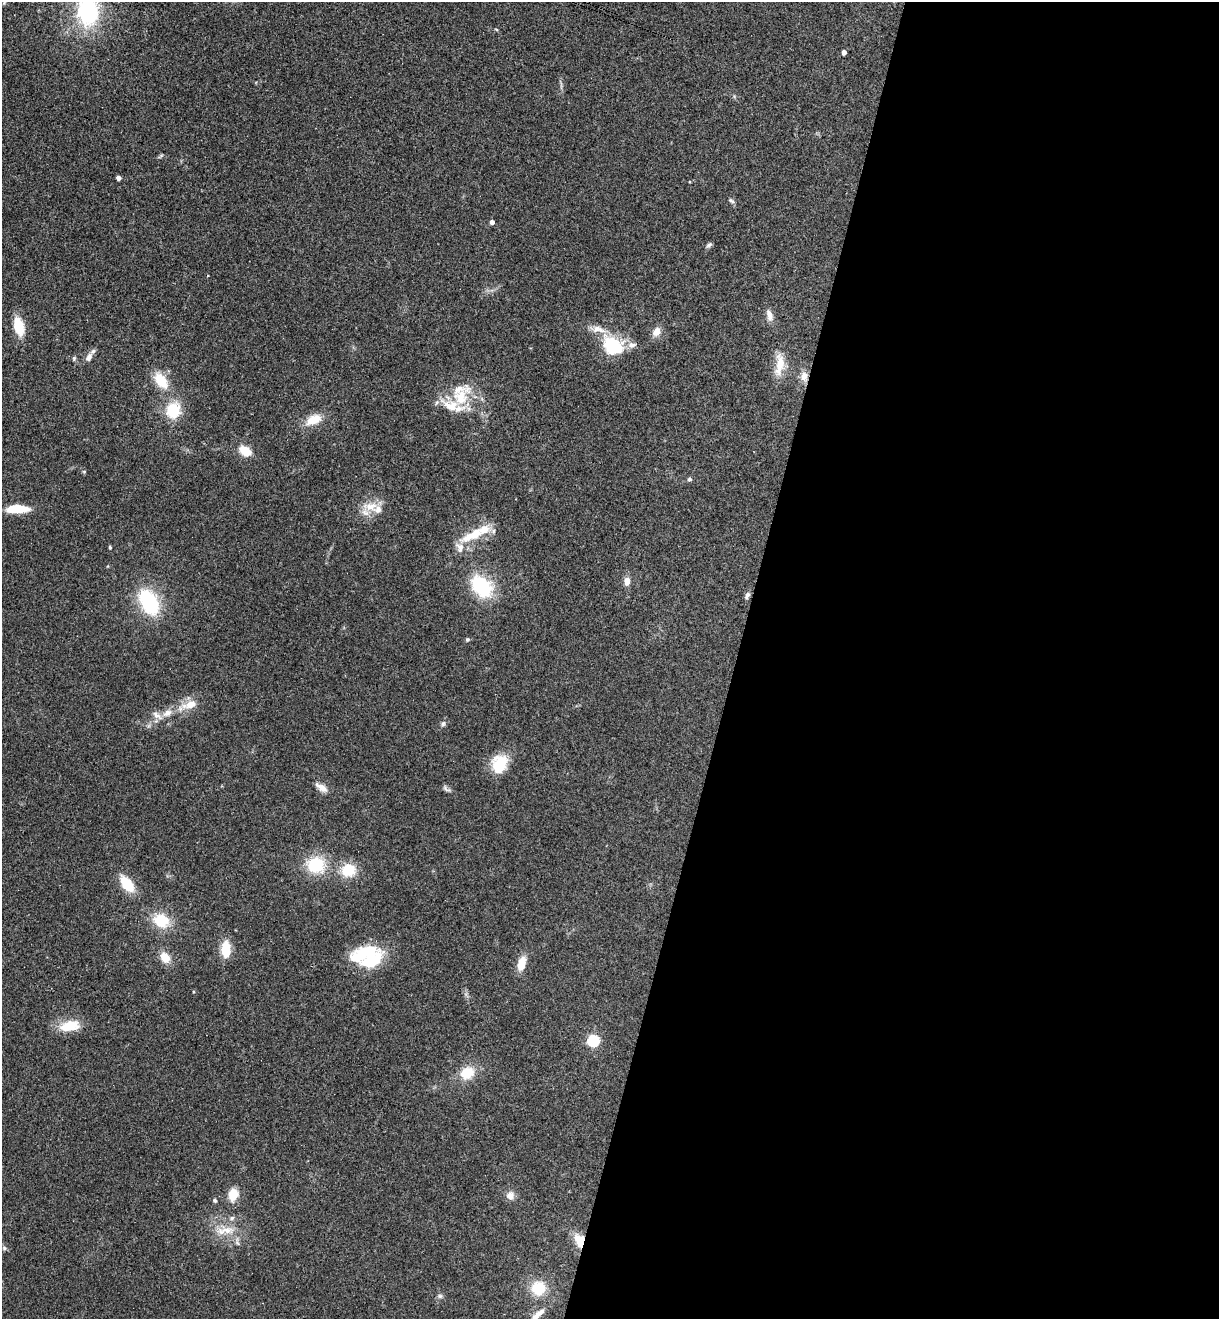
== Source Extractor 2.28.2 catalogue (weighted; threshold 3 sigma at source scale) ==
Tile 12 of 4 x 4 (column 4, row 3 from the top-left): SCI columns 3836-5052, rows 1342-2658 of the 5364 x 5313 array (HDU 1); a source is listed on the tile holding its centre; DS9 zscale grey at full resolution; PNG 1221 x 1321 px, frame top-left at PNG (2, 2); no overlay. Shown black and unused: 40% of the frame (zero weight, under 3 of 4 exposures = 6% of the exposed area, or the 3 px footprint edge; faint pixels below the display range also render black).
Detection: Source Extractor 2.28.2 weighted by HDU 2 'WHT'; one run over the whole footprint, this tile lists its part. Background 0.188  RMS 0.0075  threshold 0.0338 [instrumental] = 3 sigma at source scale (4.5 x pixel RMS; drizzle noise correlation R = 1.50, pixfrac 1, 0.05/0.05 arcsec/px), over >= 5 px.
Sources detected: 70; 8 inside a brighter listed object's ellipse — not listed separately; the other 62 listed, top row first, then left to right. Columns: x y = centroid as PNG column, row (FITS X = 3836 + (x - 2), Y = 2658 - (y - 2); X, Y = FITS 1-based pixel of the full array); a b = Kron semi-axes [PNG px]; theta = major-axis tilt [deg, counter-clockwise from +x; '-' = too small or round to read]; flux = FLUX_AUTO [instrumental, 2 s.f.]
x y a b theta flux
4 3 5 4 - 0.86
88 11 28 20 -88 83
496 29 5 3 - 0.66
844 52 4 4 - 3.9
161 156 10 2 36 0.94
118 178 4 4 - 3.6
731 201 10 5 -33 1.6
492 222 4 4 - 3.6
709 245 8 5 25 1.6
207 276 3 2 - 0.68
770 315 15 8 -73 5.3
19 326 17 9 -75 21
656 332 12 9 59 6.1
613 346 28 20 -40 35
89 357 15 7 59 4.3
74 358 6 5 - 1.2
780 364 31 10 83 14
804 376 13 10 -86 5.6
161 380 19 11 -56 19
460 397 35 22 54 30
173 410 19 17 73 23
313 420 24 12 26 12
245 451 12 8 -31 14
84 471 5 3 - 0.72
689 479 5 5 - 1.6
370 506 22 13 -2 12
17 509 20 7 1 27
473 535 35 11 27 23
110 547 4 3 - 0.93
627 581 10 7 -87 5.3
482 586 33 22 -46 40
747 595 10 5 64 2.2
149 602 24 15 -62 59
467 639 5 5 - 1.1
190 705 18 9 15 11
167 713 13 8 29 6.1
443 724 7 5 73 1.8
499 764 22 17 69 21
322 788 17 8 -34 5.6
446 789 12 5 -35 2.1
316 865 19 17 -7 32
348 870 15 13 8 21
127 884 16 9 -53 23
161 921 16 13 -20 24
226 949 14 8 89 21
362 955 42 17 20 36
165 957 11 9 -58 11
521 964 15 8 72 11
193 992 4 3 - 0.71
69 1026 25 12 12 18
593 1040 6 5 - 91
467 1073 13 11 33 19
233 1195 13 9 76 12
510 1195 11 10 - 4.7
215 1200 5 4 - 1.6
232 1218 7 5 18 2
225 1230 30 11 5 14
580 1241 12 8 -71 18
4 1248 6 6 - 1.6
538 1288 15 15 - 22
440 1296 6 6 - 1.6
538 1314 27 7 43 7.9
Overlapping masked pixels (flux is a lower limit): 2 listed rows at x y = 804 376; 580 1241
Isophote crosses this tile's border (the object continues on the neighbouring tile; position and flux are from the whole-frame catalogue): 2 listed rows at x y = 88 11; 538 1314